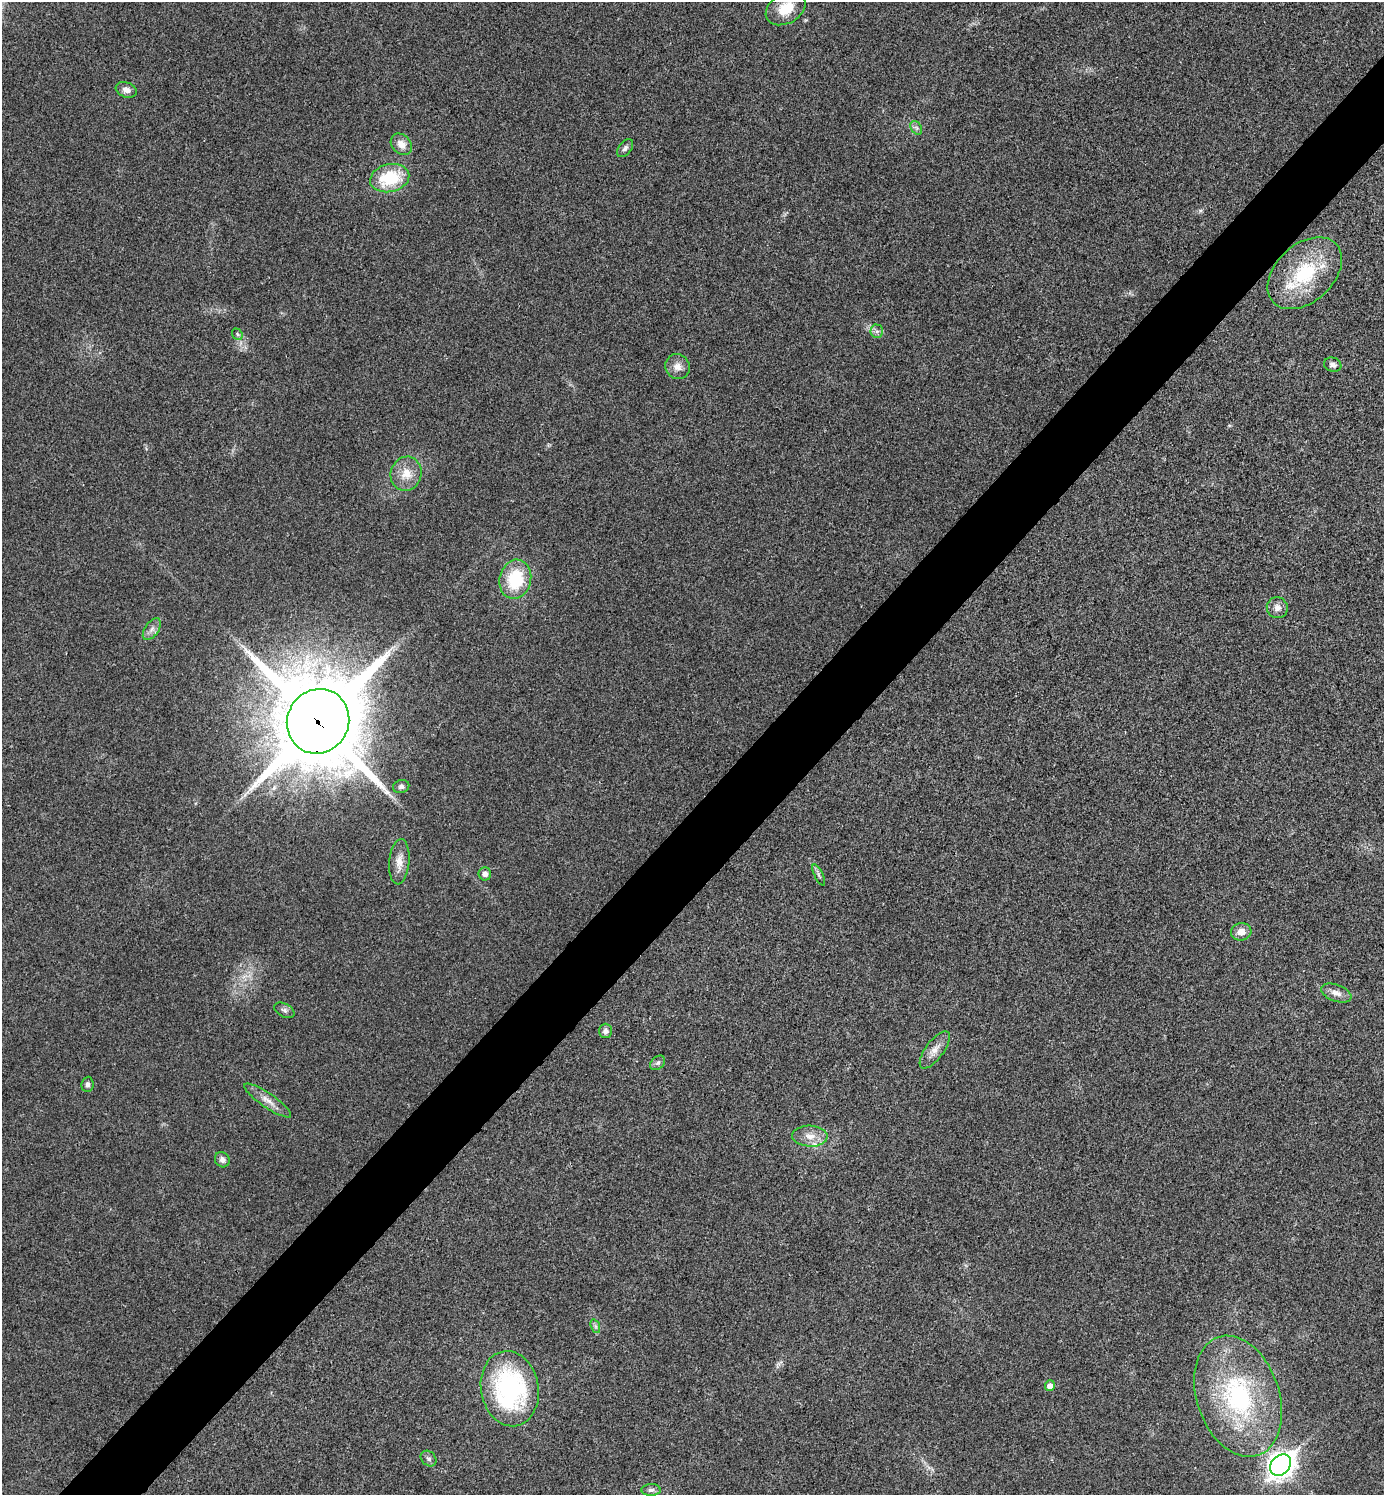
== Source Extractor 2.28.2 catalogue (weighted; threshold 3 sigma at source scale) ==
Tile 7 of 4 x 4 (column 3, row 2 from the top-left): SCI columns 2921-4302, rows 2995-4487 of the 5984 x 5984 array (HDU 1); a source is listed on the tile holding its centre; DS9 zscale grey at full resolution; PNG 1386 x 1497 px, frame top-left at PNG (2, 2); each listed source drawn as its Kron ellipse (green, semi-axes under 4 px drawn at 4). Shown black and unused: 5% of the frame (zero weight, under 3 of 4 exposures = <1% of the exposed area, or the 3 px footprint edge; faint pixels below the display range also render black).
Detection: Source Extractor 2.28.2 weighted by HDU 2 'WHT'; one run over the whole footprint, this tile lists its part. Background 0.0194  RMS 0.0053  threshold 0.024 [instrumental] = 3 sigma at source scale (4.5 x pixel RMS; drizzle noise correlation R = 1.50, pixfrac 1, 0.05/0.05 arcsec/px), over >= 5 px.
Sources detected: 38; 1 inside a brighter listed object's ellipse — not listed separately; the other 37 listed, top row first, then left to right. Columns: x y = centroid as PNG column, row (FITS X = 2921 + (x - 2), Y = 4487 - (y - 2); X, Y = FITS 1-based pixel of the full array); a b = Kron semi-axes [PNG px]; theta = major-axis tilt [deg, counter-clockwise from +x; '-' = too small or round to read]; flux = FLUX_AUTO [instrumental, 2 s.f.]
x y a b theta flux
786 8 21 15 30 12
126 90 11 7 -20 2.8
916 128 7 5 -58 1.3
401 144 12 9 -45 4.9
625 148 10 6 52 1.8
390 178 20 14 13 28
1305 273 43 29 42 39
877 331 6 6 - 1.5
237 334 6 4 -50 0.94
1333 365 9 7 -20 2.1
677 367 13 12 - 4.5
406 474 17 15 72 9.2
515 579 20 15 77 27
1277 608 10 10 - 3.3
152 629 12 7 56 2.9
318 721 33 30 60 7400
401 787 8 6 14 1.6
399 862 23 10 85 5.9
485 874 6 6 - 2.7
819 875 11 3 -64 1.3
1241 932 10 8 8 4.7
1336 993 16 8 -21 3.8
284 1010 11 6 -29 1.7
606 1031 7 6 - 2
935 1050 22 9 54 5.2
658 1063 8 6 41 1.5
87 1084 7 6 - 1.5
268 1100 28 7 -35 5.3
810 1136 18 10 -4 6.3
222 1160 8 7 - 2.3
595 1326 7 4 -71 1.2
1050 1386 5 5 - 3
510 1389 38 29 -80 81
1238 1396 62 41 -71 83
429 1459 9 7 -44 1.6
1280 1465 12 9 45 440
651 1490 9 6 1 1.8
Overlapping masked pixels (flux is a lower limit): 1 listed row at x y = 318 721